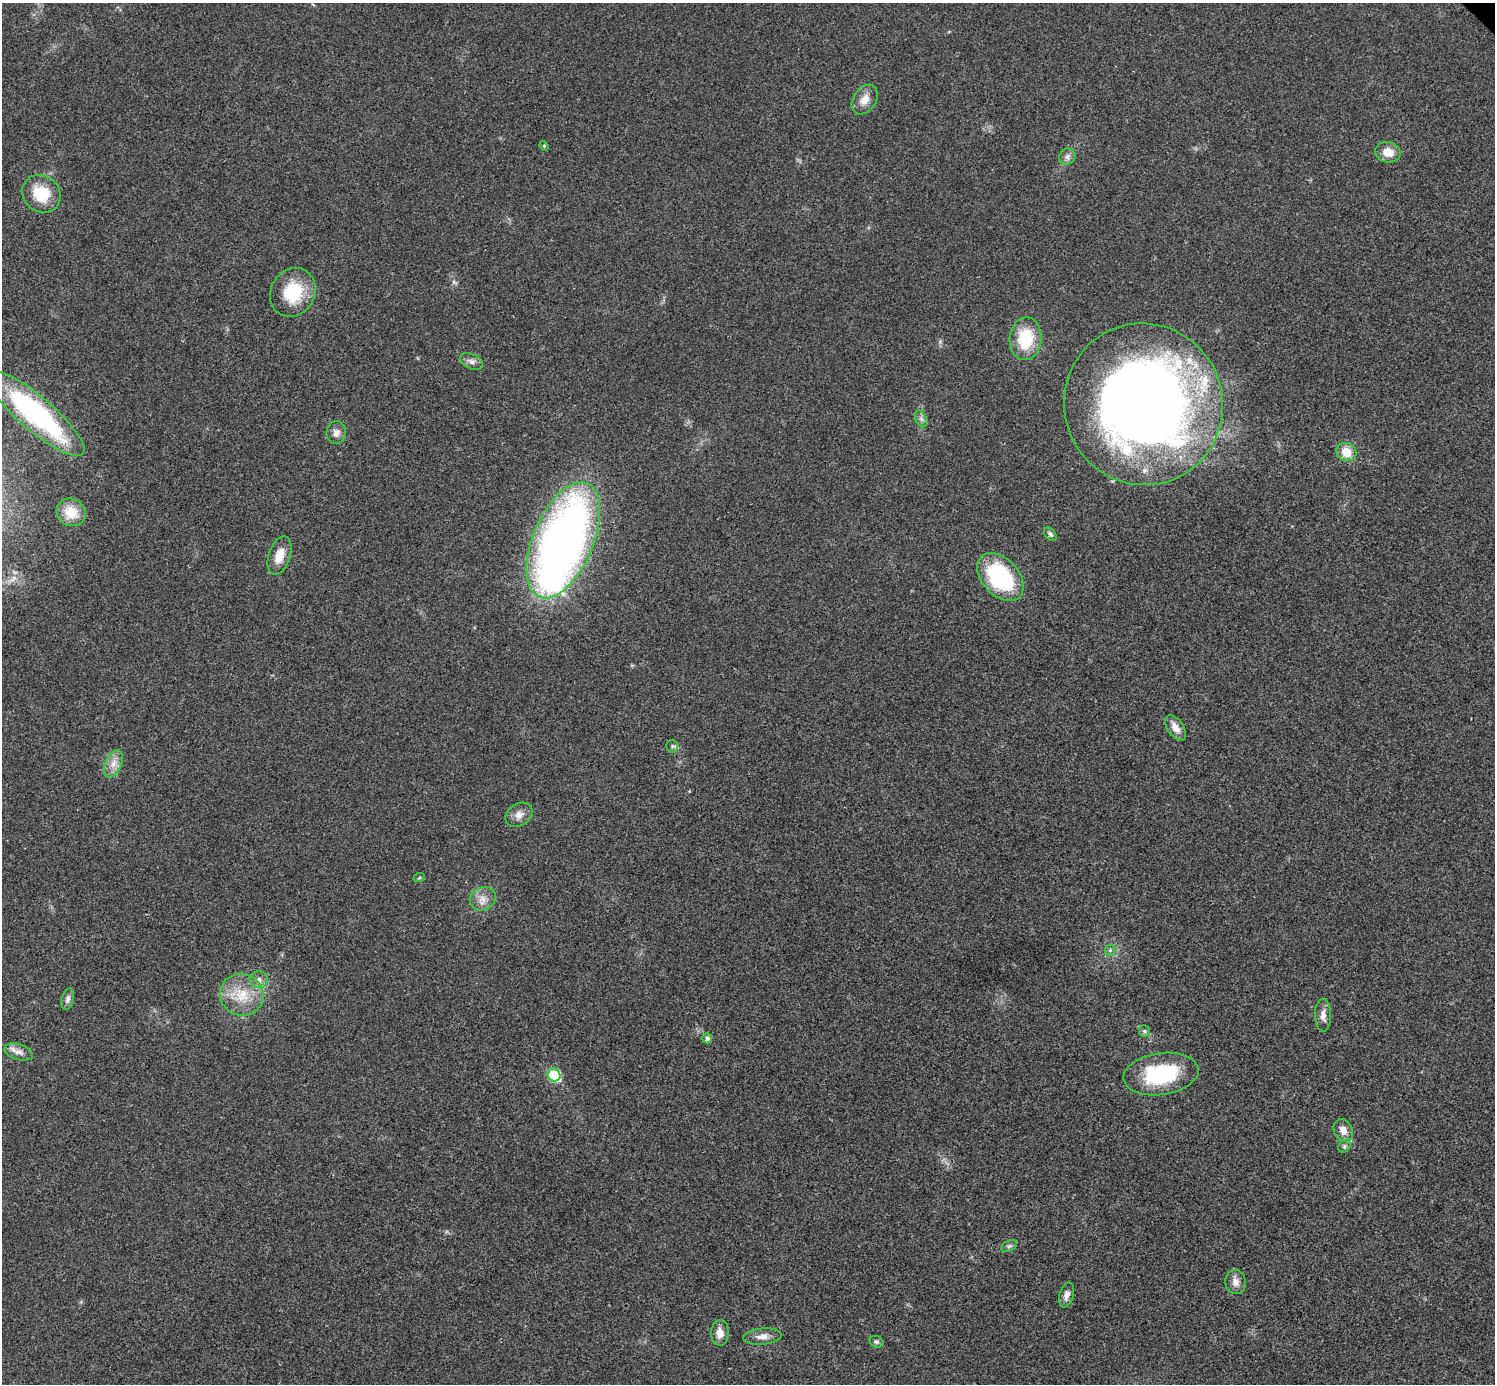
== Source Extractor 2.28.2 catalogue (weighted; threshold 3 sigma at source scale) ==
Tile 7 of 4 x 4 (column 3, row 2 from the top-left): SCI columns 2994-4486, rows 3063-4444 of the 5983 x 5983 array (HDU 1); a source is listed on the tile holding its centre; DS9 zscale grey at full resolution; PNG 1497 x 1386 px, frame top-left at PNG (2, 3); each listed source drawn as its Kron ellipse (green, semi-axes under 4 px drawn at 4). Shown black and unused: <1% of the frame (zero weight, under 3 of 4 exposures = <1% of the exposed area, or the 3 px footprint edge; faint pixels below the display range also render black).
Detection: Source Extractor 2.28.2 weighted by HDU 2 'WHT'; one run over the whole footprint, this tile lists its part. Background 0.0194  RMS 0.004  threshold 0.0179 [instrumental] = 3 sigma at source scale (4.5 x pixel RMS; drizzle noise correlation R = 1.50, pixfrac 1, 0.05/0.05 arcsec/px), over >= 5 px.
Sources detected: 43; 1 inside a brighter object's white glare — neither listed nor drawn; the other 42 listed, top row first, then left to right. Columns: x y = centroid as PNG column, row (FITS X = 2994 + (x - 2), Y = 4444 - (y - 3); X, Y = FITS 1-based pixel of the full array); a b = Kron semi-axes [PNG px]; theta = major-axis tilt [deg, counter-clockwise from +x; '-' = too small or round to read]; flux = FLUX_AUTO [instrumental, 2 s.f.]
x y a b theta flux
865 100 16 11 55 4.1
544 146 5 4 - 0.46
1388 152 12 10 -16 4.9
1067 157 9 7 48 1.7
41 194 20 18 -42 13
293 292 25 22 60 18
1025 339 21 16 85 17
471 361 12 7 -26 2
1143 404 81 79 -70 450
36 413 62 17 -41 80
921 419 9 5 -65 1.2
336 433 11 10 - 2.3
1346 452 10 9 - 6.7
71 512 15 13 -34 9.2
1050 534 8 5 -50 1
563 540 62 30 67 290
279 556 20 10 71 6.2
1000 577 28 18 -47 39
1176 728 14 8 -55 3.7
672 746 6 6 - 0.8
113 764 14 8 67 3.6
519 815 14 11 33 3.1
419 878 6 3 19 0.43
483 899 13 11 29 3.6
1110 950 5 5 - 0.68
259 980 9 8 - 2.1
242 995 22 21 - 12
68 999 11 6 76 1.5
1323 1015 16 8 -89 2.8
1144 1031 6 5 - 0.73
707 1038 5 5 - 1.2
19 1052 15 7 -17 2.7
1161 1074 38 21 8 33
554 1075 7 6 - 26
1343 1130 12 9 -60 3.5
1344 1146 7 5 45 0.84
1009 1246 8 5 26 0.9
1236 1282 12 10 -79 2.9
1067 1295 13 7 75 2.1
720 1333 13 9 89 3.2
762 1337 19 8 5 3.1
877 1342 7 5 -29 0.87